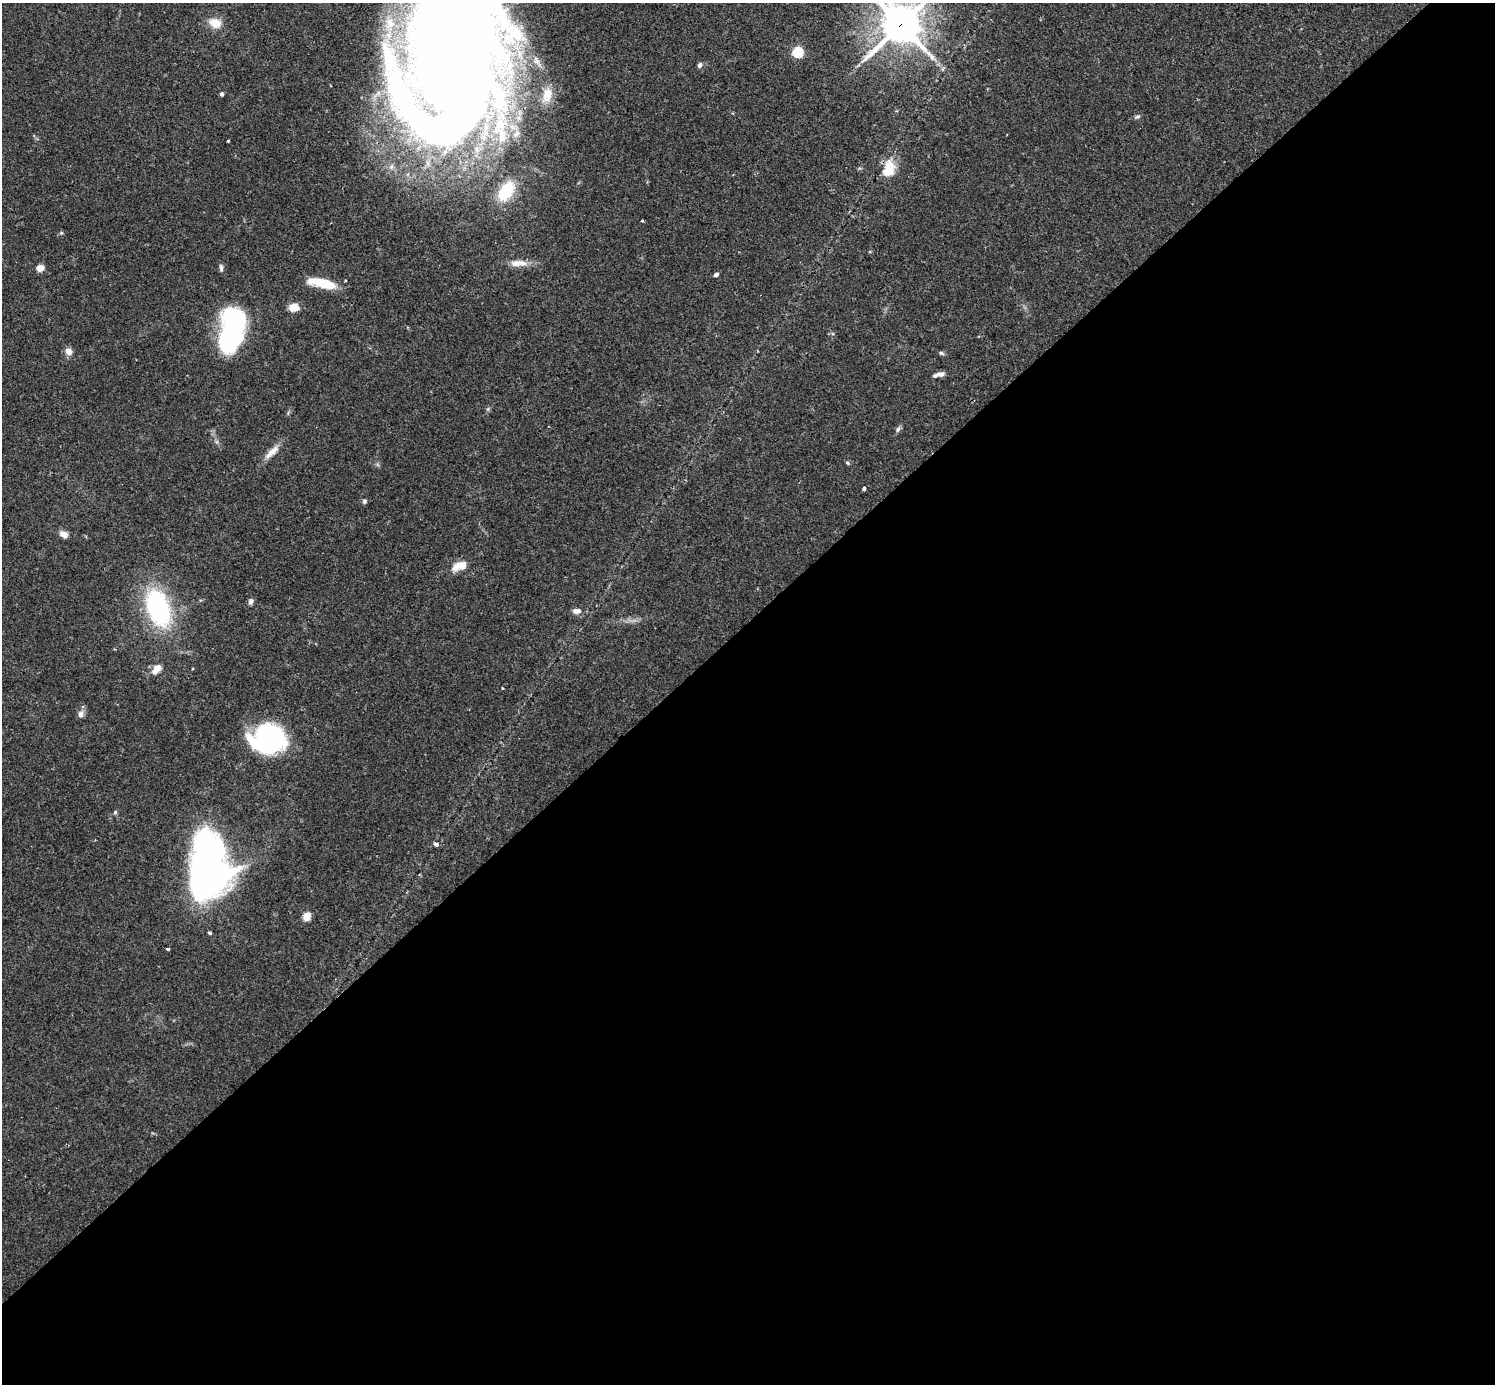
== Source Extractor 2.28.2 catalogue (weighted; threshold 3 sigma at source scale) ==
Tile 15 of 4 x 4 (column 3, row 4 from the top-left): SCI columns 3025-4517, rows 191-1572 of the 6041 x 6041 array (HDU 1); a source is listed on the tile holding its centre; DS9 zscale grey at full resolution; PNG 1497 x 1386 px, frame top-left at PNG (2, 3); no overlay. Shown black and unused: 55% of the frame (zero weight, under 2 of 3 exposures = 2% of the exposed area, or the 3 px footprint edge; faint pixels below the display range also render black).
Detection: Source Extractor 2.28.2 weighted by HDU 2 'WHT'; one run over the whole footprint, this tile lists its part. Background 0.102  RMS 0.0058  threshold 0.0261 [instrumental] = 3 sigma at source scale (4.5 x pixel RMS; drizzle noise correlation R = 1.50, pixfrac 1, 0.05/0.05 arcsec/px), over >= 5 px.
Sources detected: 55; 6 inside a brighter object's white glare — not listed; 7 inside a brighter listed object's ellipse — not listed separately; the other 42 listed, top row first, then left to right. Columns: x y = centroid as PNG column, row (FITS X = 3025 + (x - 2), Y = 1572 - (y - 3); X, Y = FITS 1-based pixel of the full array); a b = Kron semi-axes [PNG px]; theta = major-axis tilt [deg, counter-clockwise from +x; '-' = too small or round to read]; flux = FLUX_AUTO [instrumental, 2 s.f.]
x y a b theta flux
215 23 17 12 -17 8.5
901 24 15 14 - 1500
798 52 5 5 - 44
453 65 124 85 65 1200
699 65 7 5 65 1.6
222 94 4 3 - 1.7
547 95 20 12 75 7.4
1137 116 9 5 30 1.3
516 134 13 8 38 4.1
228 141 3 3 - 1.1
888 169 21 13 73 14
506 191 23 14 56 27
642 221 3 3 - 1
518 263 26 8 1 7
40 268 7 6 - 5.1
221 268 10 5 -86 1.6
716 274 4 4 - 2.3
322 283 27 8 -12 20
294 308 12 9 2 6
236 327 42 23 -90 86
68 351 8 7 - 4.3
941 353 7 5 -27 1.1
940 374 9 6 2 2.8
898 429 9 6 57 1.5
272 452 25 8 44 6.1
847 463 6 5 - 0.85
864 488 4 3 - 1.4
364 501 6 6 - 1.2
64 534 10 7 -26 4
460 566 16 8 17 10
251 601 7 5 68 2
158 608 27 16 -71 110
577 611 11 7 -1 3.2
158 667 12 10 -17 3.7
502 688 3 2 - 0.6
81 714 9 8 - 2.8
268 739 31 27 -28 94
115 812 6 5 - 0.98
436 844 5 4 - 2.3
211 872 68 39 -80 250
307 917 5 5 - 17
168 949 3 3 - 1.9
Overlapping masked pixels (flux is a lower limit): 3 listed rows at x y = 901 24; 453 65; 888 169
Isophote crosses this tile's border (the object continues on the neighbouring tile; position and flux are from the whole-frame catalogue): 2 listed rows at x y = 901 24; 453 65